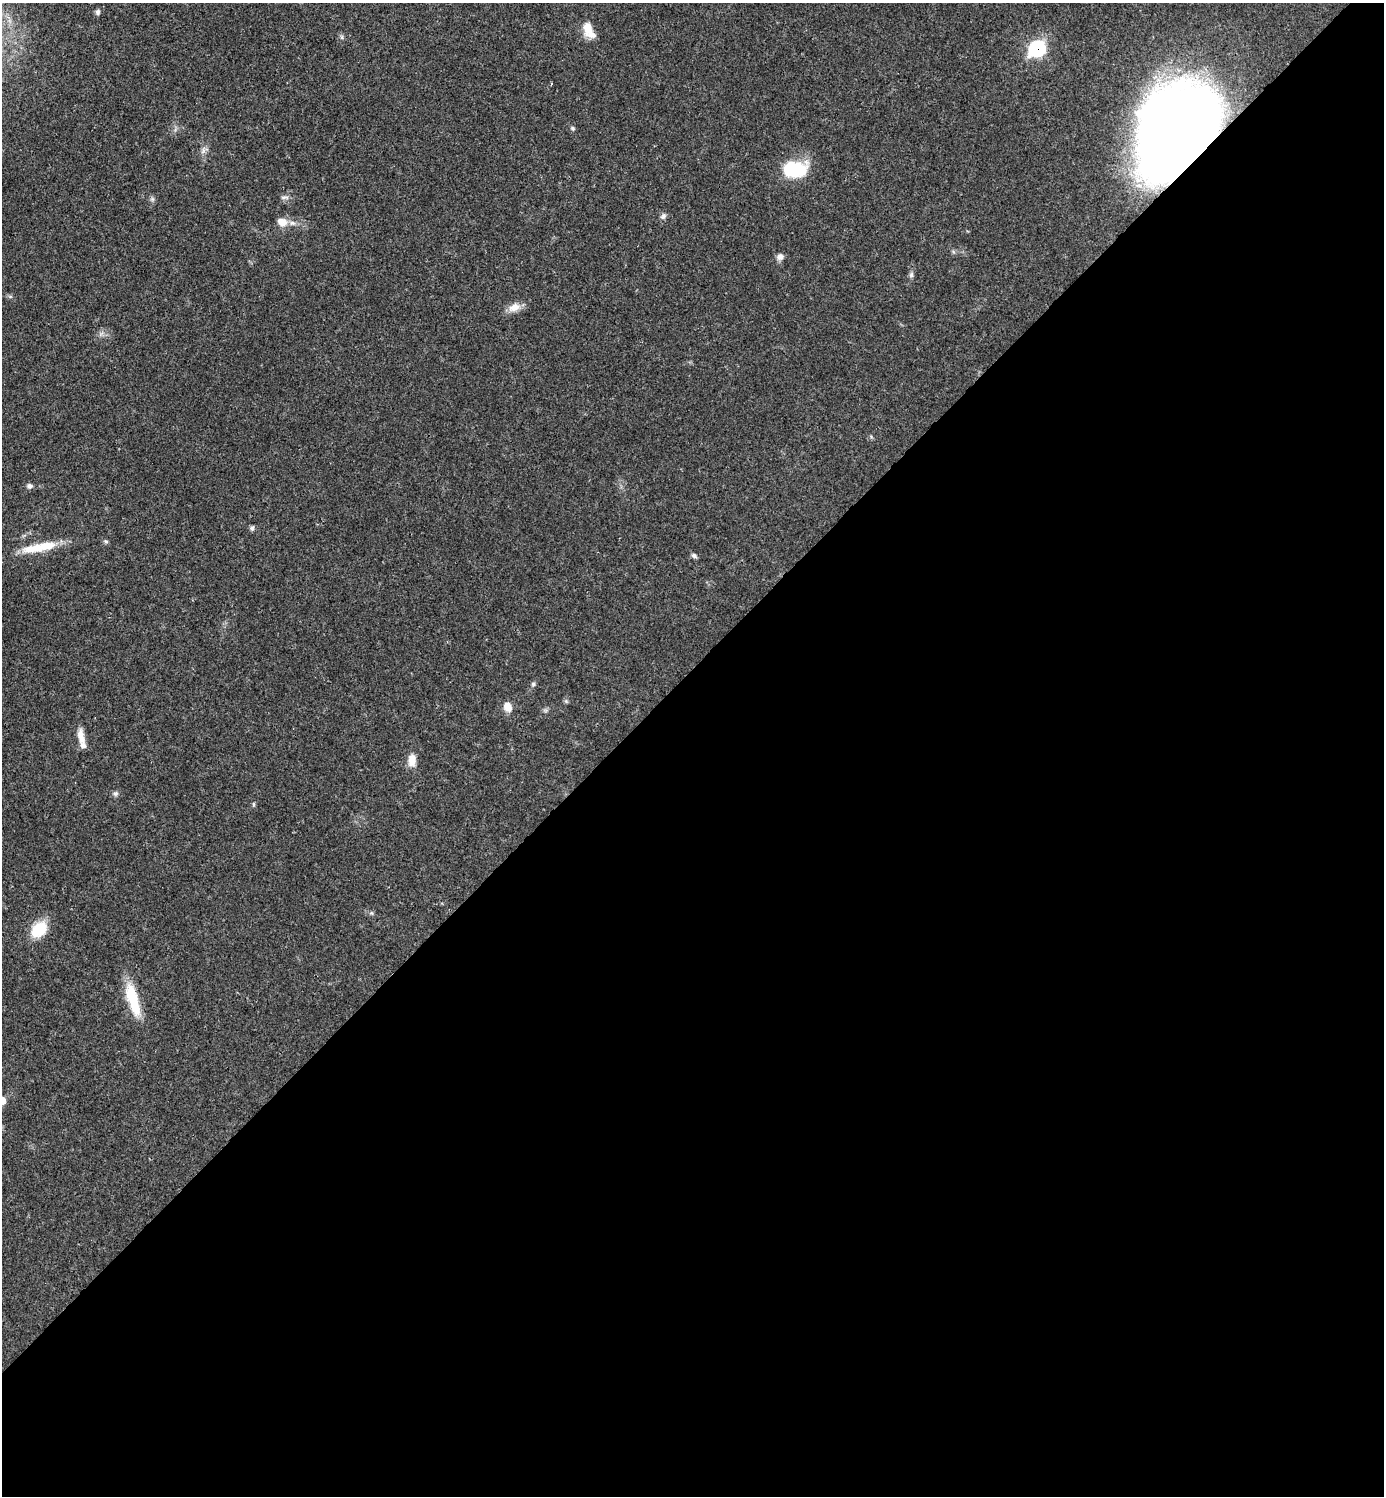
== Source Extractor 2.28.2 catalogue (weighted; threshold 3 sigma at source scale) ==
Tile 15 of 4 x 4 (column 3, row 4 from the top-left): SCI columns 3061-4442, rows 1-1494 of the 5980 x 5981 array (HDU 1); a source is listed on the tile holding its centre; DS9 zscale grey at full resolution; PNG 1386 x 1498 px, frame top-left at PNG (2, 3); no overlay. Shown black and unused: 55% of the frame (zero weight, under 3 of 4 exposures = <1% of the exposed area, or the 3 px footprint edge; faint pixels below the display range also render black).
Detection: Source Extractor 2.28.2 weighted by HDU 2 'WHT'; one run over the whole footprint, this tile lists its part. Background 0.0194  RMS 0.0023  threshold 0.0102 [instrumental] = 3 sigma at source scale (4.5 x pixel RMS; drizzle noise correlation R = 1.50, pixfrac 1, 0.05/0.05 arcsec/px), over >= 5 px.
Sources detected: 36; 3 inside a brighter listed object's ellipse — not listed separately; the other 33 listed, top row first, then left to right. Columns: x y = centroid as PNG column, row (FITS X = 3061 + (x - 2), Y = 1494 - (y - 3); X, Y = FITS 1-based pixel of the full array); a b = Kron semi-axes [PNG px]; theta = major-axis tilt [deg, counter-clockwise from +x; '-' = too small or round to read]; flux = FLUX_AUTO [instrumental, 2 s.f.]
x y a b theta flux
98 12 8 6 77 0.6
588 30 22 11 -63 3.5
342 37 7 4 -89 0.41
1037 48 10 8 41 29
1176 126 66 56 64 270
573 128 7 5 -42 0.38
204 150 14 6 39 0.97
794 169 19 13 2 18
284 197 12 5 0 0.73
152 199 7 6 - 0.51
663 216 9 7 52 0.73
282 222 14 10 -21 2.5
780 257 9 8 - 1
911 275 8 6 75 0.6
10 296 6 4 -19 0.36
514 307 17 10 21 2.4
29 486 8 7 - 0.73
252 528 6 5 - 0.59
106 541 6 5 - 0.4
46 546 25 12 3 4.7
694 556 8 5 -33 0.58
533 684 6 6 - 0.45
566 701 7 4 -45 0.36
507 707 11 9 -67 2.4
545 710 7 4 -18 0.41
81 736 20 8 -79 2.4
412 760 16 10 87 2.5
116 793 7 6 - 0.62
254 804 7 3 -89 0.33
371 913 6 5 - 0.38
39 929 16 12 44 8.6
133 999 42 12 -74 8.6
2 1100 8 7 - 2.4
Overlapping masked pixels (flux is a lower limit): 2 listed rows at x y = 1037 48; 1176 126
Isophote crosses this tile's border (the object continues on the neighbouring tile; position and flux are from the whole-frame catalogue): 1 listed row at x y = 2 1100